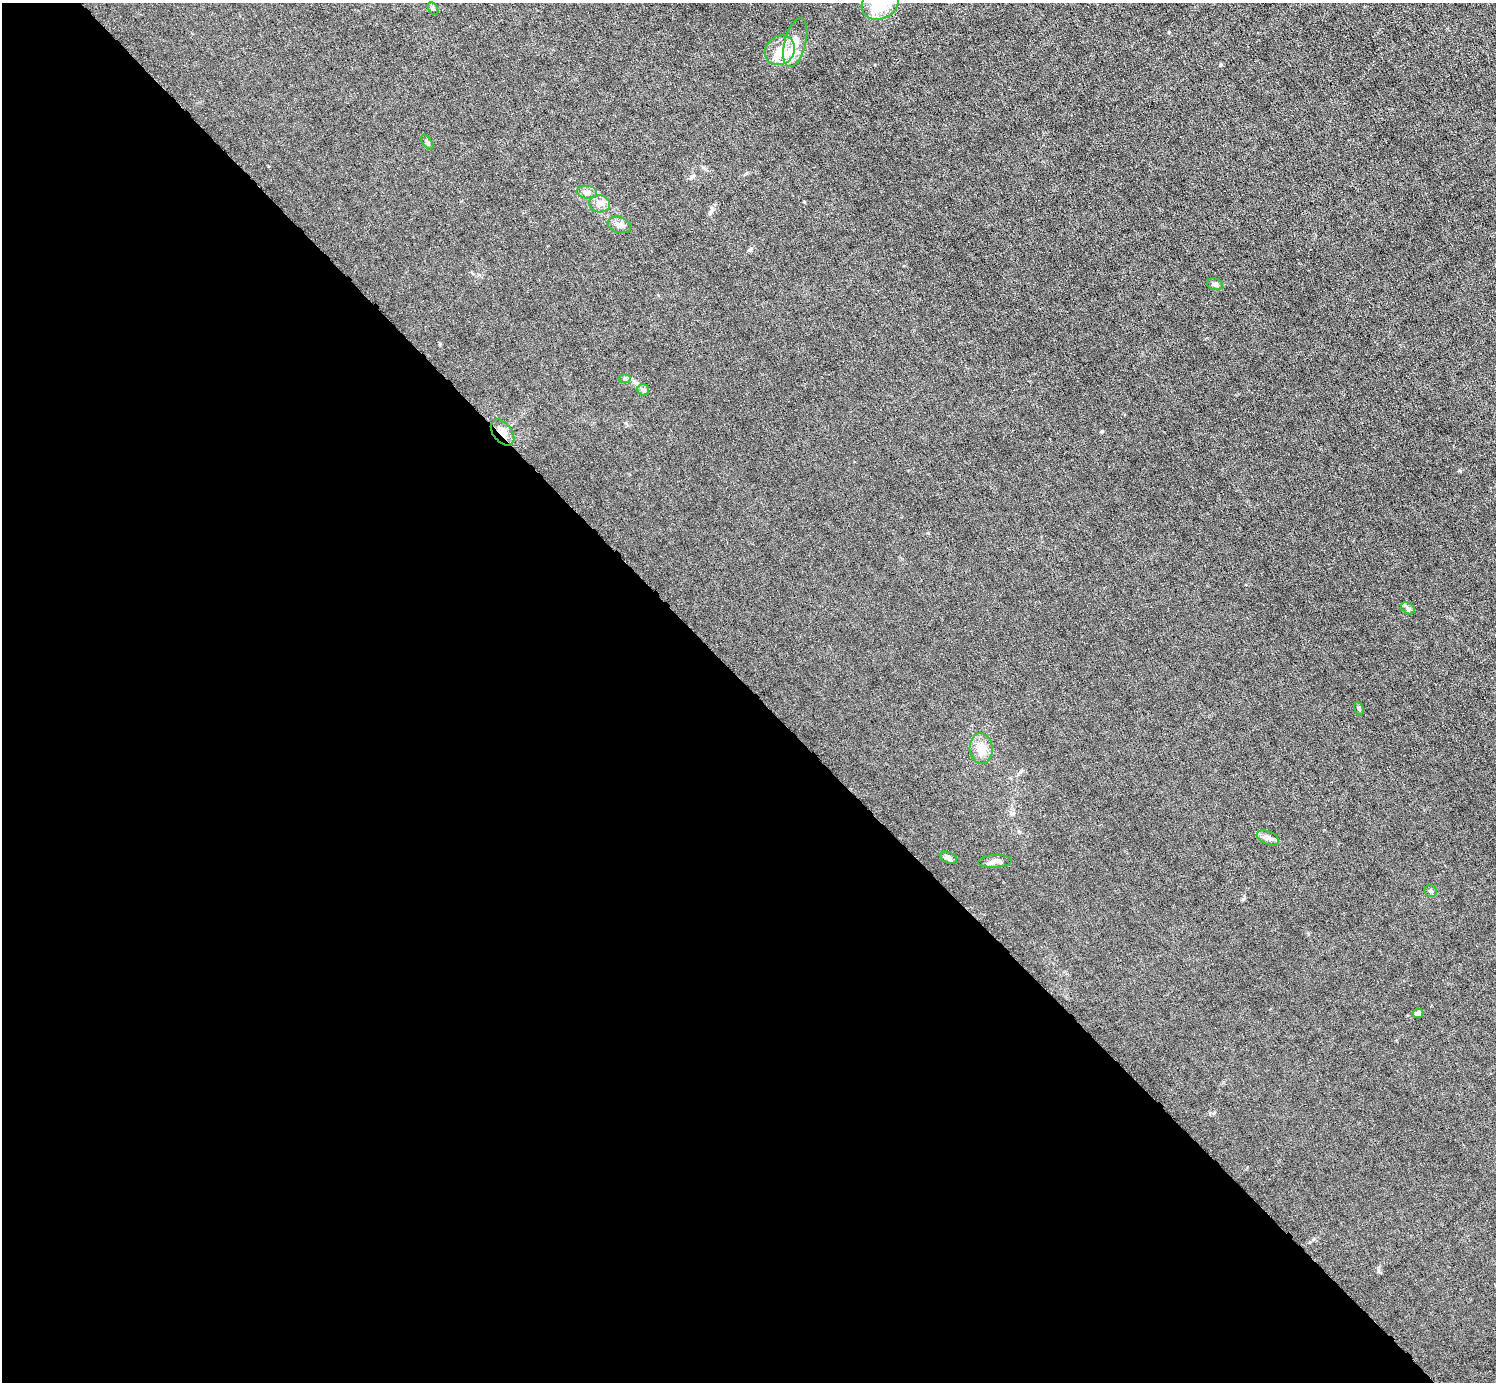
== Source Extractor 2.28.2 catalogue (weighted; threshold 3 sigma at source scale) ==
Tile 9 of 4 x 4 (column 1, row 3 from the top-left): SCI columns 1-1494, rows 1677-3056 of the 5974 x 5972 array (HDU 1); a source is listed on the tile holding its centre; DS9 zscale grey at full resolution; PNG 1498 x 1384 px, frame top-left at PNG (2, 3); each listed source drawn as its Kron ellipse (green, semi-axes under 4 px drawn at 4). Shown black and unused: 50% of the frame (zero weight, under 6 of 12 exposures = <1% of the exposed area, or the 3 px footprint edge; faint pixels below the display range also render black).
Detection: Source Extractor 2.28.2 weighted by HDU 2 'WHT'; one run over the whole footprint, this tile lists its part. Background 0.0141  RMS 0.0031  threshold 0.0125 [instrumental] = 3 sigma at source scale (4.09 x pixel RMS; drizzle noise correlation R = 1.36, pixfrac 0.8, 0.05/0.05 arcsec/px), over >= 5 px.
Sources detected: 22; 1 inside a brighter object's white glare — neither listed nor drawn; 1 inside a brighter listed object's ellipse — not listed separately; the other 20 listed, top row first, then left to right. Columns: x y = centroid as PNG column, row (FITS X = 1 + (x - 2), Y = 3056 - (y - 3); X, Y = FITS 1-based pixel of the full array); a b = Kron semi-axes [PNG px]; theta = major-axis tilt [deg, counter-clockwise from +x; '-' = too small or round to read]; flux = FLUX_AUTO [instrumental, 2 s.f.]
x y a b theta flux
880 3 19 16 32 11
433 9 7 4 -62 0.49
795 43 25 10 75 4.8
780 50 16 14 44 4.2
427 142 9 4 -57 0.52
587 192 10 6 -6 1
600 204 10 8 -11 1.8
619 225 12 8 -17 1.5
1215 284 8 5 -16 0.73
625 378 6 4 0 0.46
643 390 6 5 - 0.93
502 432 15 9 -51 3.3
1408 608 7 5 -33 0.64
1359 709 7 4 -72 0.44
981 749 15 11 -84 3.6
1268 838 12 6 -23 1.1
948 858 9 5 -24 1
995 861 17 6 3 1.5
1431 891 6 6 - 0.62
1418 1013 5 5 - 1.2
Overlapping masked pixels (flux is a lower limit): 1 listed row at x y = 502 432
Isophote crosses this tile's border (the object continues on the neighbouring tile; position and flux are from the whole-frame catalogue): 1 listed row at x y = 880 3
Unlisted compact peaks at least as high as the median listed source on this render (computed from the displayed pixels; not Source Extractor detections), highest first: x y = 1169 32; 1102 431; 1220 65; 1243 899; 1378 1270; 1460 471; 749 250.